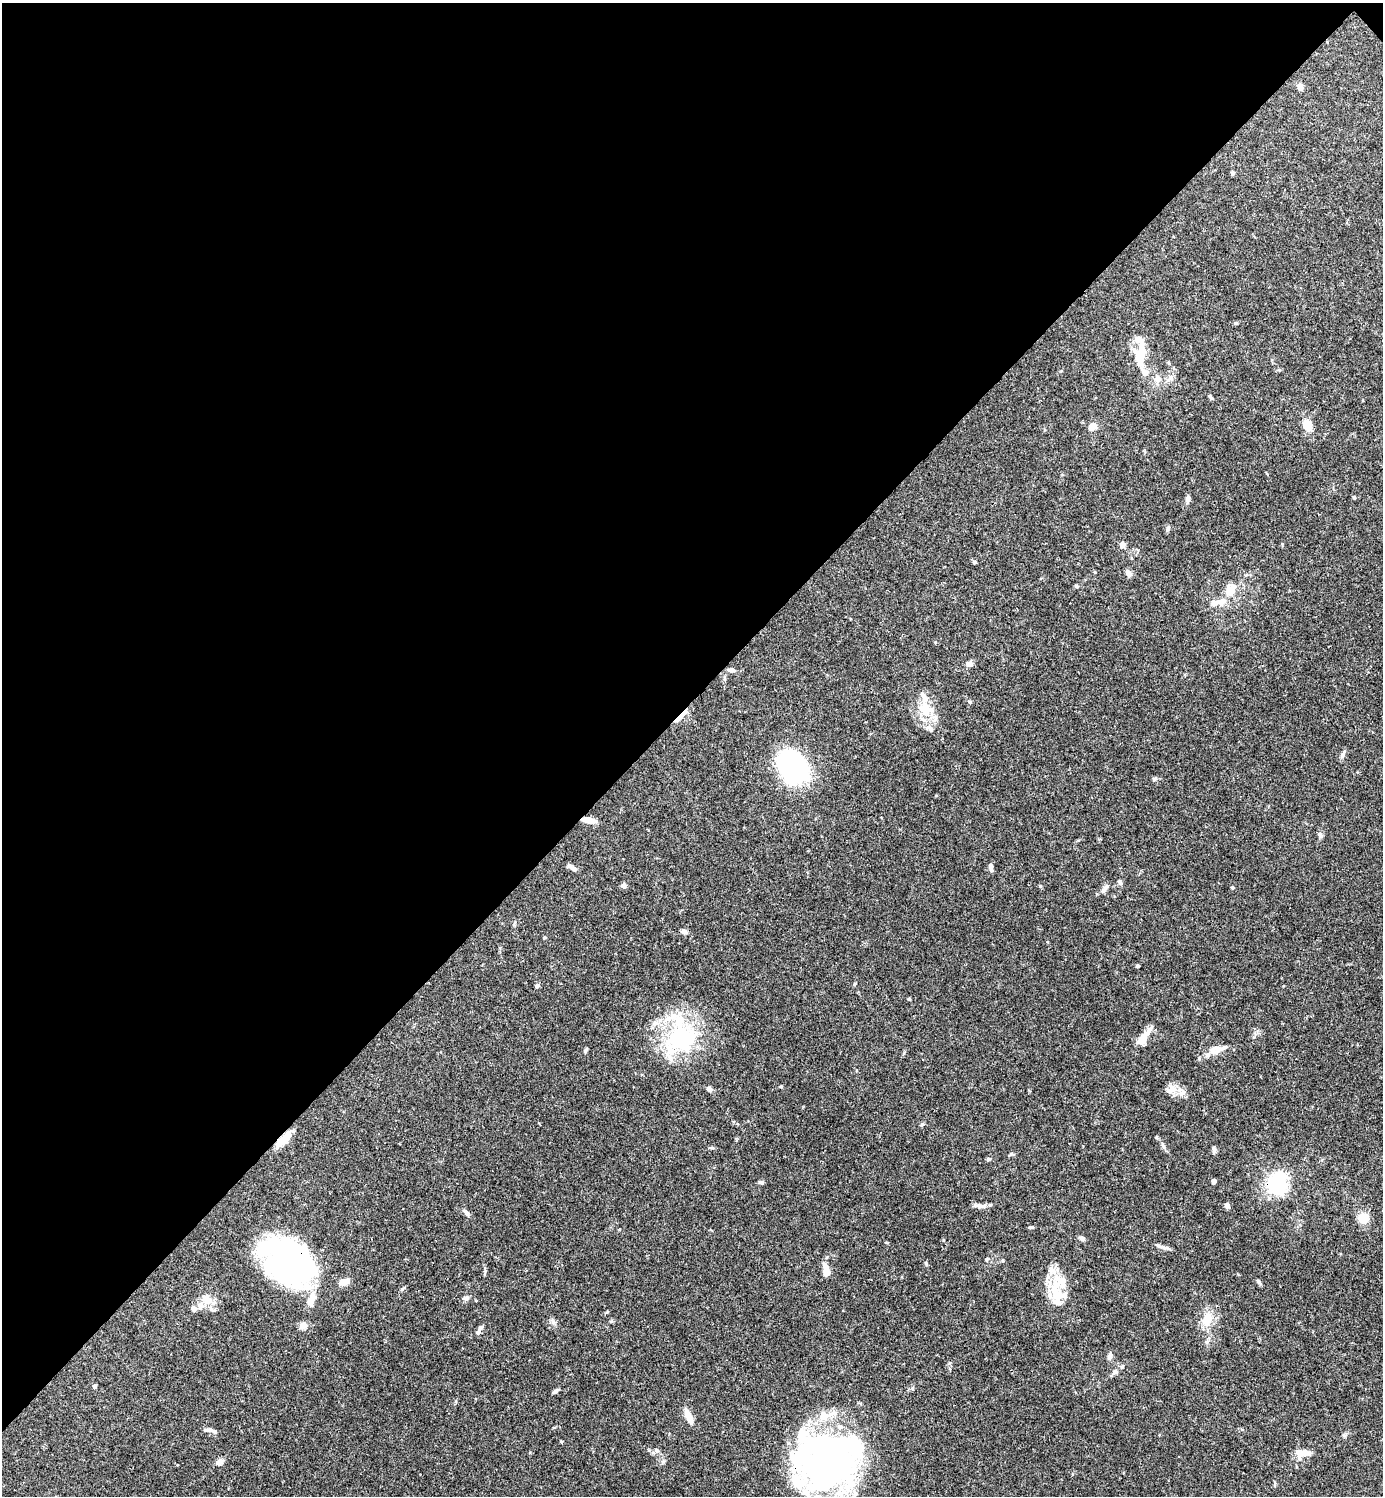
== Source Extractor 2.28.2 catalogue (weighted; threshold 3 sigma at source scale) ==
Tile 2 of 4 x 4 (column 2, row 1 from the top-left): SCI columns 1681-3061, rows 4484-5977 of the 5981 x 5981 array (HDU 1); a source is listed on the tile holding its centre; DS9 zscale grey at full resolution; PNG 1385 x 1498 px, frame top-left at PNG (2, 3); no overlay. Shown black and unused: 47% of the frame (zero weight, under 3 of 4 exposures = <1% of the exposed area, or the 3 px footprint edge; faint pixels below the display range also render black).
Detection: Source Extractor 2.28.2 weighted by HDU 2 'WHT'; one run over the whole footprint, this tile lists its part. Background 0.066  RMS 0.0032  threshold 0.0144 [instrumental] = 3 sigma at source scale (4.5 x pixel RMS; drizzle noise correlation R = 1.50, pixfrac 1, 0.05/0.05 arcsec/px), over >= 5 px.
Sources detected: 113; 7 inside a brighter object's white glare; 1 cosmic-ray / hot-pixel residue — not listed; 18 inside a brighter listed object's ellipse — not listed separately; the other 87 listed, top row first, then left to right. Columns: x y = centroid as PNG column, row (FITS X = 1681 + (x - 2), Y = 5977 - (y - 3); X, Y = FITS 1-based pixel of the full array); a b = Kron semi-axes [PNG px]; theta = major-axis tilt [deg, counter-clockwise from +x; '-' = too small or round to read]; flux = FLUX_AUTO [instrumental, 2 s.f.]
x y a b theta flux
1300 88 8 6 -74 1.3
1232 173 5 5 - 0.46
1236 323 5 4 - 0.42
1140 356 32 16 -90 7.5
1170 377 7 4 -89 0.76
1157 379 8 8 - 1.3
1210 397 7 4 -51 0.48
1307 425 13 10 -62 3.7
1092 427 10 8 30 2.2
1354 498 5 3 - 0.3
1188 499 10 5 75 0.97
1168 528 8 5 55 0.62
1122 544 6 6 - 1.3
974 562 6 4 11 0.4
1128 573 9 6 -55 1.3
1077 586 5 4 - 0.43
1230 591 13 11 20 3.4
1222 601 9 7 31 2.2
969 664 7 6 - 1.4
732 670 8 6 -6 1.1
970 702 5 4 - 0.37
925 709 22 18 -44 7.2
679 717 18 5 42 3.1
1343 753 13 3 70 0.69
793 767 27 18 -50 69
1154 779 6 5 - 0.52
589 820 16 6 -11 2.8
1320 835 9 5 -68 0.81
991 867 10 5 -79 1
573 868 11 6 -39 1.2
1120 883 7 5 -45 0.58
623 886 6 6 - 1
1104 889 13 5 51 1.1
684 931 6 5 - 1.1
544 938 5 3 - 0.29
1138 966 4 3 - 0.44
537 986 5 4 - 0.78
909 999 4 4 - 0.28
681 1038 46 37 53 33
1143 1039 15 8 57 4.1
1222 1048 22 6 16 2.4
585 1050 7 4 61 0.53
781 1087 5 3 - 0.31
709 1089 7 5 -47 1.1
1170 1090 18 9 27 2.5
1181 1093 9 8 - 1.7
922 1125 6 4 48 0.5
282 1141 23 10 52 4.2
1163 1145 12 4 -66 0.84
1214 1150 8 5 -64 0.67
988 1159 6 4 16 0.5
1214 1181 4 4 - 1.8
761 1182 7 5 -1 0.63
1277 1184 7 7 - 130
1227 1205 5 4 - 1.2
981 1206 13 6 -11 1.4
466 1213 9 5 -45 1.1
1363 1218 9 9 - 5.8
1031 1227 6 4 -2 0.43
1082 1238 6 5 - 0.92
1159 1246 14 4 -20 1.1
288 1259 46 38 -44 86
1002 1260 5 3 - 0.31
826 1270 14 6 -74 3.6
1258 1281 7 5 -47 0.63
344 1282 11 7 17 3.1
402 1289 6 4 44 0.42
1055 1290 35 16 -82 10
466 1298 7 6 - 0.99
207 1299 14 11 -32 3.6
311 1299 16 8 72 4.2
193 1309 7 6 - 1.1
1207 1320 19 12 68 5.1
303 1325 5 4 - 7.5
480 1327 10 6 60 1
1109 1356 9 6 73 1.1
1115 1372 7 5 15 0.79
94 1386 4 3 - 0.93
555 1391 10 4 38 0.66
823 1415 11 9 59 2.5
689 1417 19 7 -66 3.2
208 1430 17 5 -4 1.2
656 1450 8 4 -33 0.64
1302 1453 18 7 -4 3.2
220 1462 9 7 38 1.4
827 1464 87 33 -19 64
805 1492 14 10 -29 3.7
Overlapping masked pixels (flux is a lower limit): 5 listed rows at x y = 679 717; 589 820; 282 1141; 288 1259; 827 1464
Unlisted compact peaks at least as high as the median listed source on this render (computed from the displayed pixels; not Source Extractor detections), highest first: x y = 1040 886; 1122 1367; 854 984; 611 1321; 553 1322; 1011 1154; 485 1271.